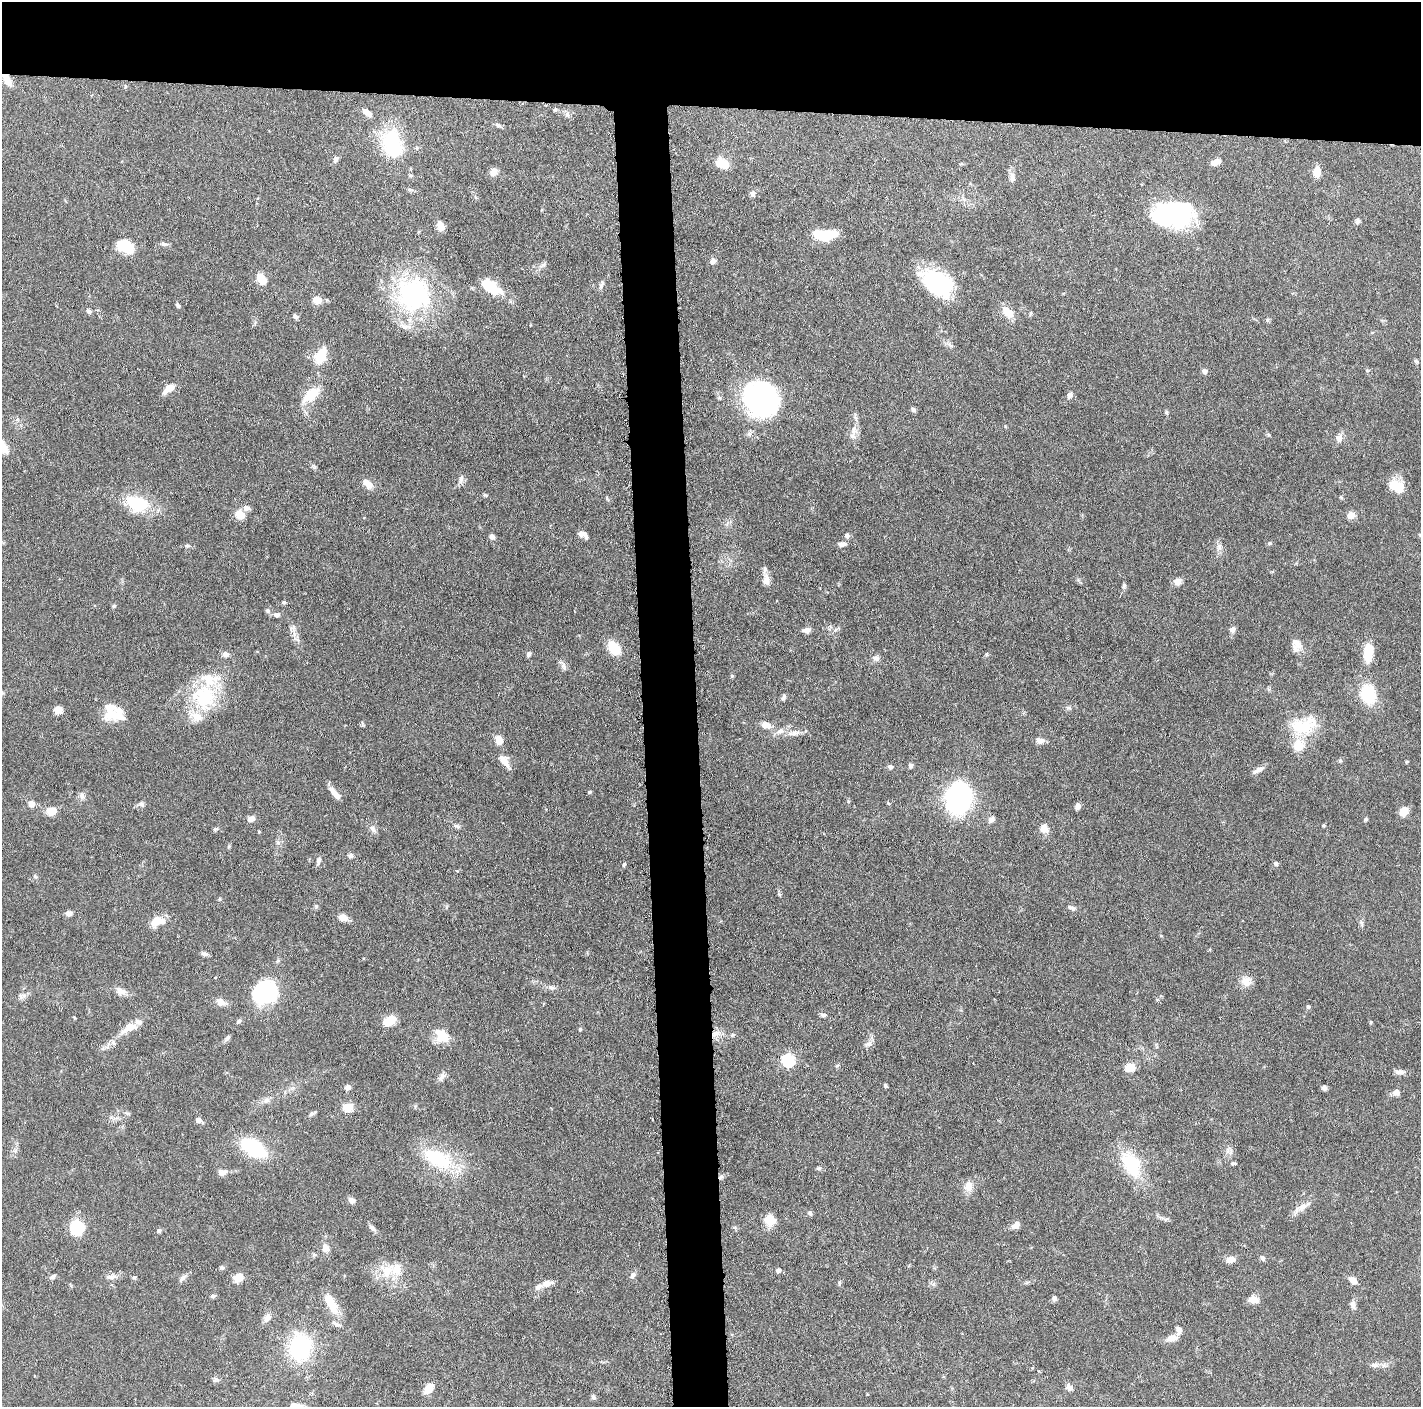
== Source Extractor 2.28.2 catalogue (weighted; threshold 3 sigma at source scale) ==
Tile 2 of 3 x 3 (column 2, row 1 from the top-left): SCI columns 1427-2845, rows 2821-4225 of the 4271 x 4239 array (HDU 1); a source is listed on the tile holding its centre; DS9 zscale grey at full resolution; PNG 1423 x 1409 px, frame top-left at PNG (2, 2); no overlay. Shown black and unused: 11% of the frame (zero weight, under 3 of 6 exposures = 1% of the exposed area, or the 3 px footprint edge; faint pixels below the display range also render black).
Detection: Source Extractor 2.28.2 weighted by HDU 2 'WHT'; one run over the whole footprint, this tile lists its part. Background 0.0477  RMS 0.0026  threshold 0.0107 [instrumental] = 3 sigma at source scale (4.09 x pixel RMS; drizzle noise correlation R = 1.36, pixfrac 0.8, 0.05/0.05 arcsec/px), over >= 5 px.
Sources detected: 227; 3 inside a brighter object's white glare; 1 cosmic-ray / hot-pixel residue — not listed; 10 inside a brighter listed object's ellipse — not listed separately; the other 213 listed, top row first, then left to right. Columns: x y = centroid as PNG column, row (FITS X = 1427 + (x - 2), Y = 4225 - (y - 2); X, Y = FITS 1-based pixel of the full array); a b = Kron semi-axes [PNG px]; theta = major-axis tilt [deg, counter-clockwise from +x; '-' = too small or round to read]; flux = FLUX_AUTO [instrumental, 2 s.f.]
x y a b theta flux
7 79 13 6 -57 2.9
555 109 5 4 - 0.42
367 112 14 7 -35 1.4
567 114 8 6 -89 0.73
498 125 9 5 -29 0.62
393 145 32 20 -76 19
336 159 6 6 - 0.78
1216 162 12 6 19 1.6
723 164 12 8 -25 5.5
961 164 5 4 - 0.31
494 172 9 7 63 1.6
1317 172 10 7 88 3.3
1012 178 15 7 88 1.2
753 194 8 6 83 0.79
1173 214 38 24 -3 33
1358 221 7 5 68 0.63
440 226 10 6 -66 2.3
825 236 25 10 21 7.2
164 244 12 5 -12 0.61
125 246 18 12 -28 7
713 261 7 6 - 1.2
543 265 7 6 - 0.65
261 279 13 9 -58 3
936 282 30 20 -30 27
487 285 16 11 -17 5.9
601 285 14 5 71 0.75
413 294 38 36 -48 40
317 300 8 7 - 3.4
178 305 7 4 -54 0.48
89 311 7 6 - 0.57
1008 312 18 10 -43 2.9
1030 313 7 3 81 0.32
295 317 7 5 -46 0.65
1267 320 6 5 - 0.38
950 345 14 5 -41 0.93
320 356 18 12 68 5.8
1416 361 8 4 -36 0.36
1204 371 7 6 - 0.77
169 388 13 7 38 3.1
311 395 27 13 39 5.5
1070 395 9 6 63 0.99
719 398 6 5 - 0.43
761 399 39 32 -39 43
913 410 7 6 - 0.56
1166 412 6 4 -64 0.35
854 430 14 10 -89 2
749 434 8 5 62 0.63
1268 434 6 4 -19 0.3
1339 438 8 7 - 1.7
461 479 12 6 79 0.97
367 484 14 8 -44 2.3
1394 485 18 15 10 4.3
485 495 6 4 -18 0.32
1341 497 6 4 -45 0.28
137 504 29 18 -15 11
246 508 8 7 - 1.1
240 515 8 7 - 4.6
1351 515 8 7 - 1.9
583 535 12 7 -32 1.3
847 535 6 6 - 0.79
1420 535 6 3 -20 0.27
492 536 7 6 - 0.72
1269 543 6 5 - 0.35
842 544 9 6 2 1.2
187 546 7 5 22 0.53
1219 547 11 7 83 1.2
766 580 17 9 90 1.9
1178 582 10 8 28 1.4
1124 585 7 5 89 0.5
284 602 5 5 - 0.34
114 606 6 4 22 0.37
267 610 7 6 - 0.59
277 615 7 6 - 0.89
293 628 9 9 - 1.1
1233 629 8 7 - 0.92
806 630 10 6 7 1.2
1296 645 17 12 -81 2.4
614 648 13 9 -50 7.6
1368 653 16 8 88 7.5
225 654 8 7 - 1.1
528 654 7 5 70 0.66
987 654 5 4 - 0.33
876 658 9 8 - 0.97
564 666 12 6 -63 0.92
732 676 6 5 - 0.31
1368 694 17 12 -73 13
204 697 34 29 -85 17
784 697 9 5 69 0.6
1068 708 8 5 -26 0.52
58 710 9 7 14 2
116 714 25 15 10 6.2
766 725 10 7 -20 2.3
1305 727 32 18 36 10
794 733 20 7 4 2.2
499 740 10 7 -66 2.6
1040 740 12 7 -13 1.3
504 761 19 8 -54 2.6
1340 761 6 5 - 0.39
1407 762 5 4 - 0.26
911 765 6 5 - 0.65
890 767 6 5 - 0.69
1258 770 16 6 29 1.3
589 792 6 4 89 0.28
335 793 16 6 -50 2.3
82 796 11 7 -65 0.97
959 798 19 13 78 75
888 803 5 4 - 0.27
31 804 5 5 - 2.8
141 804 8 5 -49 0.58
1077 806 7 5 72 0.95
51 811 10 8 20 3.1
1404 811 9 8 - 3.1
251 819 8 6 17 1.4
991 819 9 7 39 0.95
1366 819 5 5 - 0.35
1323 825 4 4 - 0.35
457 826 10 6 -19 0.68
1044 828 12 10 -29 1.9
215 829 7 5 17 0.45
373 829 12 6 -50 1
259 831 4 3 - 0.22
278 843 7 4 -19 0.44
350 855 7 6 - 0.62
318 860 9 6 71 0.78
1276 863 6 5 - 0.57
624 865 6 4 27 0.35
35 876 6 5 - 0.38
316 906 6 4 0 0.36
1072 908 12 6 -20 0.93
69 913 8 6 -1 1.1
343 917 11 8 -15 1.9
157 921 16 10 13 4.4
1361 923 7 4 -89 0.52
204 954 10 4 -15 0.72
215 977 4 3 - 0.23
1246 981 13 11 -37 2.4
552 987 10 7 -16 0.94
121 991 16 9 -14 1.8
263 992 19 15 27 33
22 996 13 7 8 1
221 1002 13 9 -14 1.7
1308 1007 6 5 - 0.41
823 1015 9 5 4 0.62
239 1021 7 5 29 0.5
389 1021 12 8 33 5.2
1371 1022 5 4 - 0.28
129 1028 23 10 25 3.8
580 1029 4 4 - 0.32
715 1033 12 7 21 1.9
442 1035 18 13 -41 5.2
733 1035 6 5 - 0.45
227 1038 11 5 49 0.62
868 1044 11 7 22 1.1
788 1060 6 6 - 27
1130 1068 9 7 5 3.4
1400 1072 14 6 -1 1.1
442 1076 12 7 57 1.2
885 1085 4 4 - 0.43
348 1087 7 6 - 1
1324 1088 6 6 - 0.72
1396 1092 8 7 - 1.4
266 1100 10 7 49 1.1
348 1107 9 8 - 3.8
312 1114 11 4 31 0.58
115 1118 11 3 11 0.69
198 1120 10 6 -30 1
253 1148 20 11 -32 24
437 1159 43 22 -27 15
1233 1163 6 4 -13 0.39
1131 1164 34 19 -58 12
819 1168 6 5 - 0.45
222 1172 13 8 10 1.4
968 1186 13 11 85 2.4
351 1200 8 6 -41 1.2
1301 1207 24 8 29 2.2
810 1213 7 5 -62 0.59
1166 1219 8 5 24 0.49
770 1220 6 5 - 15
1016 1225 10 7 38 1.4
76 1228 8 8 - 22
372 1228 13 5 -44 0.84
735 1228 6 4 -46 0.39
159 1231 6 5 - 0.53
325 1248 11 9 -77 1.5
1263 1258 7 5 -66 0.68
1231 1259 9 6 5 2
222 1268 7 5 -21 0.44
778 1270 5 5 - 0.89
387 1271 23 20 28 6.3
633 1275 9 7 48 0.83
53 1276 9 5 28 0.64
111 1277 15 7 9 1.3
134 1278 6 5 - 0.4
182 1278 13 5 43 0.89
238 1278 9 7 31 3.3
1353 1281 11 8 -35 1.4
547 1283 14 8 11 1.8
839 1283 7 4 86 0.41
933 1284 7 5 44 0.55
213 1296 7 5 7 0.51
1054 1298 6 6 - 0.71
1254 1300 13 8 -7 1.8
1353 1305 10 7 -78 1
332 1306 27 12 -74 4.6
267 1318 13 8 50 1.3
1179 1330 12 7 -84 1.1
1172 1338 13 7 13 2.1
300 1347 31 24 81 21
1375 1365 10 6 10 0.99
216 1379 9 5 0 0.59
1069 1387 9 7 -49 1.1
428 1388 12 7 54 3.5
593 1397 7 5 -15 0.52
Overlapping masked pixels (flux is a lower limit): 2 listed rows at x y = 7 79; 715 1033
Isophote crosses this tile's border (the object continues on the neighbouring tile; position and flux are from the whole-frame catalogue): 1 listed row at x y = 1420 535
Unlisted compact peaks at least as high as the median listed source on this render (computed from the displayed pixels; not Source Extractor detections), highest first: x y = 779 894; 229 846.